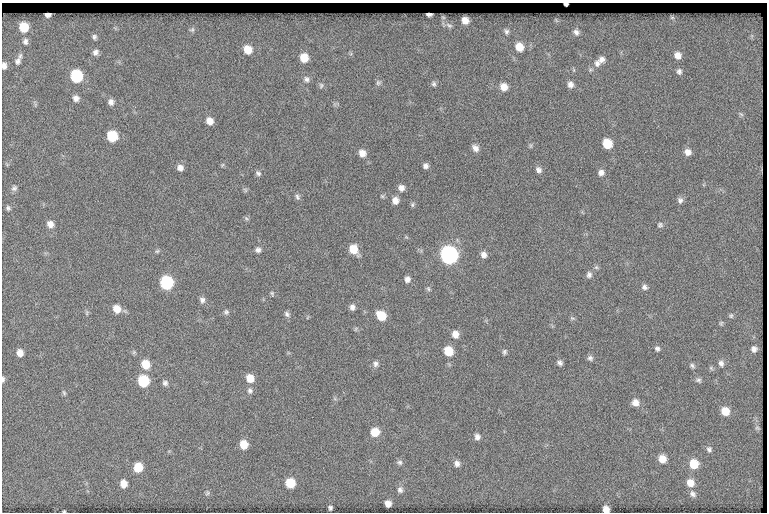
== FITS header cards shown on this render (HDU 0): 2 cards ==
NAXIS1  =                  765
NAXIS2  =                  510

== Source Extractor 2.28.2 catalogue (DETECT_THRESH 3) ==
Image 765 x 510 px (HDU 0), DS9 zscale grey, 1 PNG px = 1 image px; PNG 769 x 514 px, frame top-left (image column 1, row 510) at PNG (2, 3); no overlay
Background 135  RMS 6.9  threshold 20.7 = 3 sigma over >= 5 px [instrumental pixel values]
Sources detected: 123; all 123 listed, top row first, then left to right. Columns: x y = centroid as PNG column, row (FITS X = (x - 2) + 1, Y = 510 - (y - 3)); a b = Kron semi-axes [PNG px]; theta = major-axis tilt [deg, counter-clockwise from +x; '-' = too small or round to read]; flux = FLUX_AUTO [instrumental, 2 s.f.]
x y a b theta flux
566 4 4 3 - 1000
48 14 5 4 - 1200
429 14 5 3 - 1300
672 17 6 5 - 670
465 20 6 6 - 4000
556 20 7 4 -46 600
449 25 11 6 -29 2000
24 27 7 6 - 9400
192 30 8 7 - 1200
506 31 9 7 -64 1500
576 32 10 8 -40 2100
94 37 7 6 - 1100
25 42 4 3 - 630
519 47 10 8 -59 6600
248 50 10 9 - 6600
95 52 7 6 - 1800
678 55 9 8 - 3600
304 58 9 8 - 7600
602 59 8 8 - 2300
18 61 5 4 - 960
597 63 11 9 85 3100
4 66 5 4 - 1700
574 70 6 4 -71 630
679 71 8 7 - 1600
76 76 8 7 - 36000
306 79 8 7 - 1700
378 83 7 7 - 1200
434 84 7 6 - 1100
570 84 8 7 - 2200
321 85 7 6 - 1100
504 87 9 8 - 4100
76 98 7 7 - 2100
111 102 7 6 - 2100
741 114 7 4 -44 760
210 121 7 7 - 3900
112 136 8 7 - 18000
607 144 8 7 - 11000
531 146 6 4 90 640
475 148 9 6 -48 2400
688 152 7 7 - 2600
362 153 8 7 - 3600
222 165 6 4 46 560
426 166 5 5 - 1600
180 168 7 7 - 2300
538 170 8 7 - 1700
601 172 7 7 - 2000
258 173 7 6 - 1200
14 188 8 7 - 1300
401 188 7 7 - 2300
245 190 7 5 -60 810
382 196 5 5 - 670
297 197 9 6 -70 1300
395 200 8 7 - 2900
680 200 8 7 - 1600
412 205 7 5 89 770
8 208 6 4 -43 1000
246 218 6 5 - 710
50 224 8 7 - 2900
660 225 8 7 - 1100
353 249 9 7 -57 8500
258 250 7 7 - 1600
157 251 6 5 - 700
484 254 7 7 - 2300
449 255 9 8 - 160000
596 267 6 5 - 850
589 275 8 7 - 1700
407 279 7 6 - 2000
166 283 8 8 - 47000
644 287 7 7 - 1500
428 289 7 5 -69 870
272 293 7 4 -64 690
202 300 8 7 - 1700
352 307 7 6 - 1800
117 309 9 8 - 5300
226 312 7 6 - 1100
87 313 6 4 89 660
287 314 8 6 -45 1300
381 316 9 7 -46 9800
731 316 7 6 - 830
572 318 7 5 -24 740
721 323 7 5 87 670
455 334 8 7 - 3600
657 349 7 6 - 1200
754 349 6 6 - 1800
448 351 8 7 - 10000
504 352 7 6 - 990
20 353 7 6 - 3700
590 358 7 7 - 1300
560 363 7 5 -41 1400
721 363 8 6 -64 1600
146 364 9 8 - 7600
375 364 8 7 - 1600
692 366 8 5 -43 1100
711 368 7 4 -46 710
250 378 8 7 - 6000
3 379 7 4 90 900
698 380 8 6 -20 1100
143 381 8 7 - 23000
165 383 7 6 - 1400
250 391 9 7 -86 1500
64 393 7 4 -64 730
635 402 8 8 - 3200
725 411 8 7 - 6400
757 428 6 4 -29 580
375 432 9 8 - 7300
477 437 7 7 - 2000
244 444 8 7 - 7000
709 449 8 7 - 1300
662 459 8 7 - 5100
400 462 8 7 - 1200
457 463 8 6 -66 2100
694 464 9 8 - 9000
138 467 8 7 - 10000
290 483 7 7 - 11000
690 483 8 8 - 4700
123 484 7 6 - 4500
400 490 8 7 - 1700
207 493 7 6 - 870
693 494 9 7 -46 1700
388 503 6 5 - 3100
330 508 4 4 - 980
606 509 6 5 - 3700
64 511 3 2 - 450
At the frame edge (FLAGS 8, measured only in part): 5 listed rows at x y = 566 4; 4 66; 3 379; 606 509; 64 511